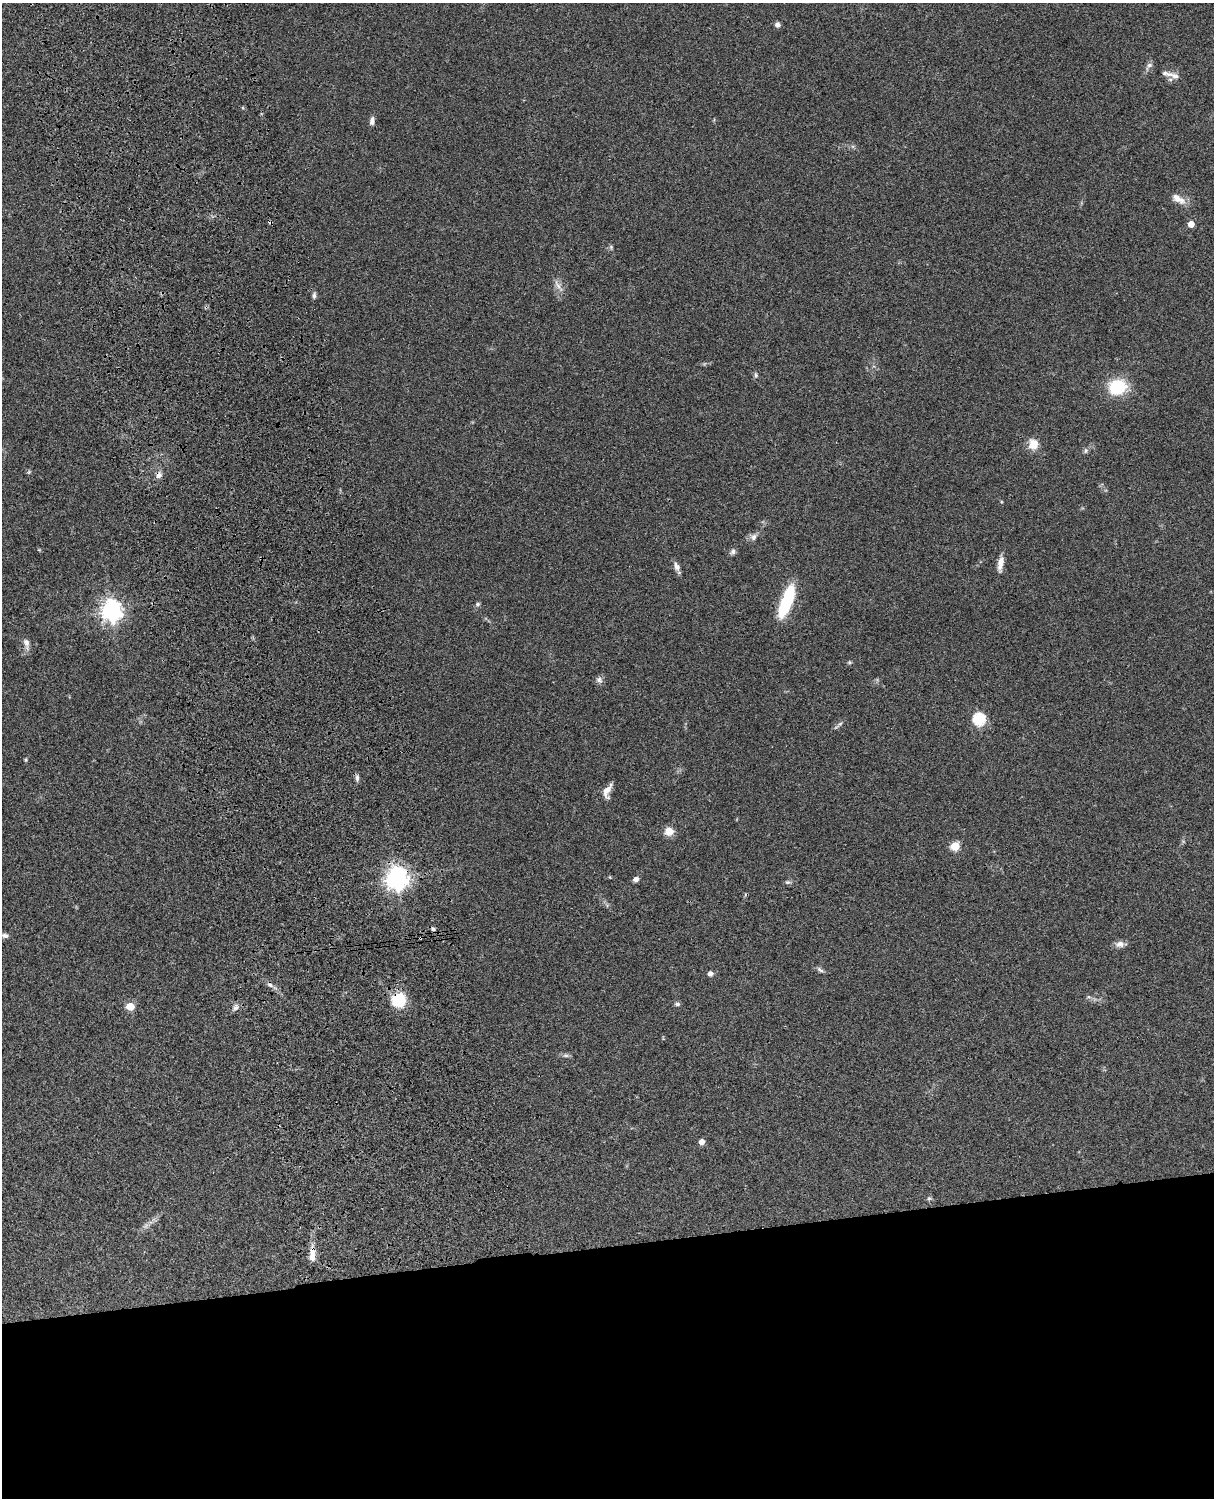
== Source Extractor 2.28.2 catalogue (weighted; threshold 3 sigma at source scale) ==
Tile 11 of 4 x 3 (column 3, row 3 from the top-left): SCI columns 2546-3757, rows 277-1772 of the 5088 x 4927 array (HDU 1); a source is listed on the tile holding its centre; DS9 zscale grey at full resolution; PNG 1216 x 1500 px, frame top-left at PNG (2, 3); no overlay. Shown black and unused: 17% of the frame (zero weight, under 3 of 4 exposures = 6% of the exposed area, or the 3 px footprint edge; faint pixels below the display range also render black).
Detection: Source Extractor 2.28.2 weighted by HDU 2 'WHT'; one run over the whole footprint, this tile lists its part. Background 0.0918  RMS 0.0062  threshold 0.0278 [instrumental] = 3 sigma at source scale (4.5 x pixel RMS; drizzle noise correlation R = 1.50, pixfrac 1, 0.05/0.05 arcsec/px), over >= 5 px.
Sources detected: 53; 2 cosmic-ray / hot-pixel residue — not listed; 1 inside a brighter listed object's ellipse — not listed separately; the other 50 listed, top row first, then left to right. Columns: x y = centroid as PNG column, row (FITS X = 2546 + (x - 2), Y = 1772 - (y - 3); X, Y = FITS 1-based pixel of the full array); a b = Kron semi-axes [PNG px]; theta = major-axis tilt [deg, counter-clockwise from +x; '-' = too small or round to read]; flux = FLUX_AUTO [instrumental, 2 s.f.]
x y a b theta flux
777 25 7 6 - 1.8
1149 65 8 6 16 1.7
1174 75 23 6 -19 4.2
372 121 10 6 83 2.6
1178 199 21 8 -32 5.7
1191 224 5 4 - 6.6
611 247 6 4 -48 0.91
558 286 19 4 -54 3
314 295 8 5 90 1.5
756 375 8 5 -80 1.2
1117 387 16 14 16 31
1034 444 11 9 -74 8.4
1086 451 7 6 - 1.3
29 472 6 4 47 0.75
159 475 9 7 48 2.7
754 537 10 7 68 2.5
733 551 8 6 67 1.7
1000 564 21 7 81 4.7
677 567 12 7 -62 2.9
786 601 36 10 69 35
477 604 6 6 - 1.2
111 611 8 7 - 370
26 643 15 7 -79 3.2
849 662 6 4 -45 0.78
599 680 10 8 -43 2.1
979 719 6 6 - 71
840 724 7 4 20 1
26 760 5 4 - 0.68
357 778 8 5 90 1.8
607 791 17 8 72 5
669 831 10 9 - 6.3
955 846 5 5 - 24
397 878 8 7 - 490
636 879 6 5 - 2.7
787 882 7 5 18 1.3
433 929 5 4 - 1.2
5 936 10 6 -7 2
1120 944 11 8 9 3.3
820 970 12 5 -29 1.7
710 973 7 6 - 1.9
270 985 10 5 -52 2.1
398 1000 17 16 - 17
677 1004 7 4 1 1.4
130 1006 5 5 - 17
236 1007 9 7 57 2.3
566 1055 9 4 -8 1.4
702 1142 5 5 - 4.5
929 1198 6 5 - 1
146 1226 10 3 45 1.8
312 1251 14 8 -89 5.1
Overlapping masked pixels (flux is a lower limit): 4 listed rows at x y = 159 475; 397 878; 398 1000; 312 1251